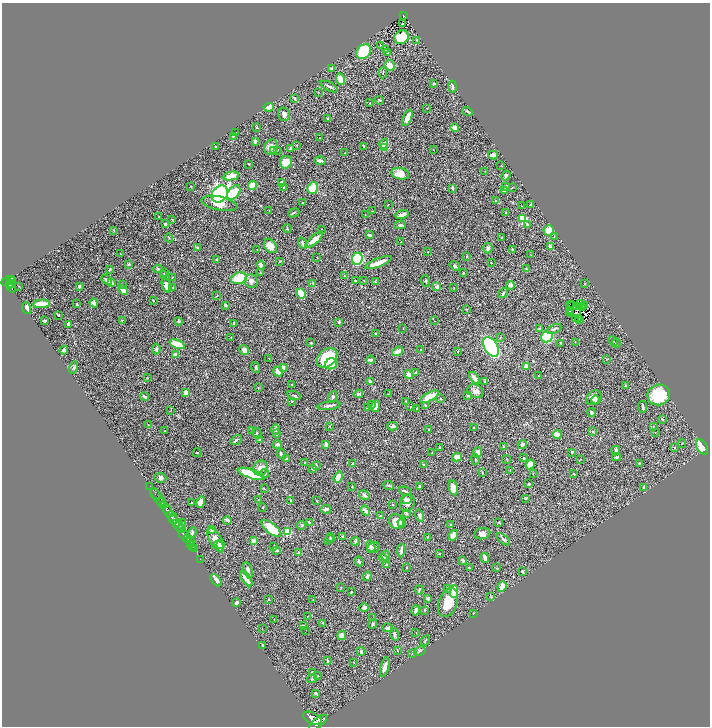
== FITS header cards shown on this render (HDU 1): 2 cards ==
NAXIS1  =                 1416
NAXIS2  =                 1448

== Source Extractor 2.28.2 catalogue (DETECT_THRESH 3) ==
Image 1416 x 1448 px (HDU 1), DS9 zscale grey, zoomed out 1/2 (1 PNG px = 2 x 2 image px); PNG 712 x 728 px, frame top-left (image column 1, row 1447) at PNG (2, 3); each listed source drawn as its Kron ellipse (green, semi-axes under 4 px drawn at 4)
Background 0.713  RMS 0.028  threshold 0.0842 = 3 sigma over >= 5 px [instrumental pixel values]
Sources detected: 464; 39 cannot appear on this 1/2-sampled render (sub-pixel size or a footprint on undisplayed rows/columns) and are neither listed nor drawn; the other 425 listed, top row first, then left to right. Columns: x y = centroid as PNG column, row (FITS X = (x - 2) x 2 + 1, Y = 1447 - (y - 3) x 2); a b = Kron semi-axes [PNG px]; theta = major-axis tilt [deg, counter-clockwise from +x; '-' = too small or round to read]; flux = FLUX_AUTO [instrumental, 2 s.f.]
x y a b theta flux
404 16 4 2 - 170
402 23 2 1 - 1.7
401 37 7 6 - 140
417 40 2 2 - 8.3
380 45 2 2 - 5
385 49 3 2 - 3
364 52 8 6 49 220
387 52 3 2 - 3.8
390 65 6 5 - 49
331 68 3 3 - 7.1
383 73 5 2 - 3.8
340 79 6 3 -70 58
434 84 3 2 - 5.6
329 86 9 2 -28 13
452 86 6 4 -82 8.5
318 92 2 2 - 1.7
295 98 3 3 - 9.7
379 100 5 3 - 5
370 103 2 2 - 4.7
269 107 5 3 - 89
427 108 2 1 - 1.5
467 112 5 2 - 6.3
284 114 7 6 - 20
328 118 4 3 - 4.6
407 118 9 3 68 53
257 127 3 2 - 4.5
455 128 4 4 - 21
236 133 2 2 - 3.4
233 136 3 3 - 4.8
320 138 2 2 - 1.7
255 141 3 2 - 20
384 144 5 3 - 11
297 145 2 2 - 4
364 146 3 2 - 10
216 147 2 2 - 10
271 147 8 6 63 42
290 148 4 2 - 7.8
384 148 3 3 - 75
278 150 2 2 - 2.7
433 150 2 1 - 1.9
274 151 4 2 - 4
345 153 3 2 - 3.4
493 155 5 4 - 40
320 161 5 2 - 21
286 162 6 5 - 61
249 164 3 2 - 2.8
501 166 2 2 - 2.2
485 171 2 1 - 1.7
400 174 9 5 -10 51
231 176 7 4 13 73
506 176 5 3 - 13
281 182 3 2 - 9
191 186 3 2 - 2.7
252 186 5 3 - 120
284 187 3 2 - 7.1
505 187 3 3 - 13
512 187 2 1 - 1.3
313 188 6 5 - 140
453 188 3 2 - 8.9
504 191 4 3 - 8.7
234 193 8 5 52 190
220 194 9 7 46 650
495 201 3 2 - 3
302 202 2 2 - 2.7
219 203 18 7 -11 60
388 204 2 1 - 1.3
530 205 4 2 - 6.1
521 206 2 2 - 1.8
269 210 3 1 - 1.5
372 211 3 2 - 2.2
294 213 6 2 23 7.6
506 213 2 2 - 2.9
365 214 2 1 - 1.2
402 215 6 2 14 19
159 216 2 2 - 1.7
523 218 3 3 - 230
172 219 3 2 - 2.3
165 224 2 2 - 5.9
400 225 6 3 0 11
527 225 4 3 - 8.5
287 228 4 2 - 4
322 229 2 1 - 2.8
114 230 3 2 - 2.7
549 230 5 5 - 70
369 235 4 3 - 7.2
502 237 3 2 - 3
554 237 2 1 - 6.5
169 238 4 2 - 3.7
314 240 11 4 42 34
401 242 2 2 - 1.8
302 243 5 2 - 11
270 246 8 5 -53 52
550 247 3 2 - 13
198 248 4 3 - 7
488 248 5 4 - 12
257 249 2 2 - 1.9
512 250 3 2 - 8
427 252 3 2 - 1.7
120 253 2 1 - 1.3
531 255 3 2 - 3.1
467 256 3 2 - 4
317 257 2 1 - 2.3
217 259 4 3 - 9.2
357 259 6 5 - 510
280 261 4 2 - 6.2
378 263 14 3 22 65
491 263 2 2 - 3.5
129 264 4 3 - 5
261 265 4 4 - 17
455 266 5 4 - 9.6
158 269 4 4 - 6.8
526 269 3 2 - 4.3
110 270 3 3 - 5.1
165 273 3 2 - 3.1
260 273 3 2 - 3.8
463 273 3 2 - 4
163 275 2 2 - 5.7
345 276 2 2 - 3.5
173 277 3 2 - 2.8
239 278 8 5 14 120
11 279 3 2 - 340
107 280 6 3 -41 17
364 280 3 2 - 1.6
8 281 7 4 26 790
12 281 2 1 - 140
251 281 6 6 - 22
355 281 3 2 - 3.8
426 281 6 3 -70 5
375 282 4 2 - 3.4
11 283 2 1 - 110
112 283 4 3 - 17
313 283 3 2 - 3.3
122 284 3 2 - 4
585 284 3 2 - 3.5
9 285 2 1 - 140
510 285 4 3 - 30
19 286 3 1 - 1.7
79 286 3 3 - 12
167 286 7 4 -69 35
11 287 5 2 - 210
173 287 3 3 - 2.9
437 287 3 3 - 24
454 288 3 2 - 2.3
123 290 5 3 - 33
301 293 5 4 - 130
503 293 6 3 50 9.5
217 296 3 2 - 2.6
153 301 2 2 - 3.3
94 303 5 3 - 21
41 304 8 3 3 140
77 304 3 2 - 2.9
572 304 2 1 - 1.8
580 304 2 1 - 0.046
226 305 3 2 - 6.3
569 305 3 1 - 0.69
585 306 2 1 - 1.2
580 307 2 1 - 3.3
582 307 3 1 - 1.2
27 308 6 3 -72 30
466 309 3 2 - 2.8
571 310 2 1 - 2.3
570 312 2 1 - 1.9
570 313 2 1 - 1.7
577 313 2 1 - 0.17
59 315 3 2 - 3.6
575 318 2 1 - 1.4
579 318 2 1 - 3.2
122 320 4 2 - 2.4
580 320 2 1 - 0.32
45 321 2 2 - 15
179 321 4 3 - 4.5
434 321 2 2 - 1.5
339 322 2 2 - 8.1
234 323 4 3 - 5.9
69 324 4 3 - 15
403 328 3 2 - 2
540 328 2 2 - 2.3
554 329 8 3 22 10
376 334 3 2 - 11
500 337 3 2 - 3.2
547 337 6 5 - 290
231 338 2 1 - 2.1
613 341 5 3 - 6.3
575 342 2 2 - 2
311 343 2 2 - 5.7
561 343 3 2 - 5.5
616 343 4 3 - 4.6
177 344 8 3 -22 130
491 347 11 6 -59 1100
156 349 5 3 - 7.5
64 350 4 3 - 18
244 350 5 4 - 19
421 350 2 2 - 4.4
398 351 6 3 34 57
458 351 2 2 - 2
175 355 4 3 - 37
269 358 2 2 - 1.7
327 358 11 8 40 270
606 359 3 2 - 3
371 360 4 2 - 14
331 364 6 5 - 120
526 366 4 3 - 45
256 367 5 3 - 8.6
283 367 3 2 - 26
74 368 6 4 73 10
278 372 5 4 - 32
415 373 4 2 - 3.9
408 374 5 3 - 18
538 376 3 2 - 2.2
147 378 3 2 - 2.4
474 378 7 3 -54 28
370 381 3 2 - 16
485 382 3 2 - 4.3
292 384 2 2 - 2.1
626 385 3 2 - 3.2
258 387 3 2 - 1.8
475 391 8 6 -28 24
186 392 4 3 - 24
358 394 4 3 - 12
388 394 2 2 - 2.5
294 395 7 2 -17 7.3
468 395 3 2 - 9.1
659 395 11 10 - 210
145 397 4 2 - 12
333 397 6 4 63 10
430 397 10 4 29 92
594 398 8 6 35 29
441 399 2 2 - 3.7
596 400 4 3 - 7.1
292 401 2 2 - 3.4
406 401 3 2 - 3.7
372 405 3 3 - 5.2
426 405 4 3 - 8
329 406 11 3 10 17
376 406 6 4 80 25
411 407 3 2 - 3.4
643 407 6 2 -84 16
367 408 2 2 - 5.2
417 409 3 2 - 2.4
171 410 3 1 - 1.8
591 412 4 3 - 10
662 419 4 3 - 5.8
148 425 2 2 - 2.9
330 426 3 3 - 3.4
393 426 5 4 - 12
653 426 2 1 - 1.9
473 428 2 2 - 5.4
275 429 5 3 - 8.6
429 430 3 2 - 3.8
165 431 2 1 - 1.9
252 431 3 2 - 4.1
592 432 2 2 - 9.3
257 433 5 3 - 5.1
655 433 2 2 - 1.9
276 434 3 2 - 2.6
557 435 4 3 - 56
259 439 2 2 - 2
236 440 6 2 35 9.3
682 443 4 1 - 2.4
277 444 5 3 - 10
326 444 3 2 - 16
522 444 5 3 - 14
503 446 2 1 - 3.4
440 447 3 2 - 2.1
702 447 8 5 -59 120
674 448 3 2 - 2.6
616 450 5 3 - 18
478 452 5 4 - 26
572 452 2 2 - 6.6
197 453 5 2 - 3.7
432 453 3 2 - 2.1
281 454 5 2 - 19
457 457 5 4 - 44
616 457 4 3 - 8.6
287 458 2 2 - 7.8
523 458 3 2 - 4.4
475 459 5 2 - 4.2
507 460 4 2 - 2.8
580 460 2 2 - 1.8
305 463 2 2 - 2.3
353 463 4 3 - 5.2
530 464 5 4 - 39
640 464 3 2 - 8
316 465 3 2 - 5.6
424 465 3 2 - 7.4
260 468 8 7 - 28
313 468 3 2 - 7.7
510 470 3 2 - 1.7
482 472 3 2 - 2.4
264 473 4 4 - 8
533 473 2 2 - 2
251 474 14 4 -19 320
573 474 3 2 - 2.2
338 477 6 4 69 68
160 478 6 4 -5 12
529 484 3 2 - 4.3
389 485 5 3 - 5.7
150 486 2 1 - 22
420 486 3 2 - 7.4
352 487 2 2 - 3.2
644 487 3 3 - 5.3
453 488 7 4 -77 61
264 489 4 2 - 3.3
405 491 6 2 -18 8.9
155 494 7 2 -56 230
364 495 6 3 -29 14
158 497 10 2 -56 380
525 498 3 2 - 7.4
406 499 6 4 23 14
258 500 2 1 - 1.4
291 500 2 2 - 6.4
317 501 2 2 - 3.6
161 502 5 2 - 1300
201 502 6 4 79 30
192 503 3 3 - 3.8
407 503 9 7 61 25
392 504 3 2 - 3.6
164 506 2 2 - 590
263 507 2 2 - 3.1
326 509 5 3 - 12
168 511 6 3 -62 3300
365 511 5 3 - 21
406 514 4 3 - 4.1
172 516 6 3 -30 1400
380 516 3 2 - 3.1
419 516 6 3 -75 15
173 520 4 2 - 490
227 520 4 3 - 16
182 522 3 2 - 5.6
396 522 8 7 - 83
499 522 3 2 - 2.9
310 523 4 2 - 13
402 523 4 4 - 31
177 524 3 2 - 730
302 525 4 4 - 5.9
450 525 3 3 - 5.5
179 526 5 4 - 830
182 529 2 1 - 300
211 529 3 3 - 24
271 529 12 5 -39 140
288 532 3 3 - 200
192 533 6 3 71 9.6
482 533 8 5 10 22
183 534 6 2 -53 1800
453 535 6 4 60 24
342 536 3 3 - 3.9
330 537 4 3 - 4.5
427 537 2 1 - 2.6
187 539 4 2 - 1900
503 539 8 3 -40 12
215 540 13 6 -62 61
329 540 5 3 - 6.9
191 541 2 1 - 21
254 541 2 2 - 73
355 541 4 3 - 7.6
190 544 3 1 - 44
221 545 3 3 - 8.6
219 546 6 3 -56 16
274 546 2 2 - 4.7
371 546 5 4 - 18
193 547 2 1 - 29
374 548 6 5 - 13
194 549 3 1 - 39
277 550 4 3 - 4.5
401 550 7 2 83 17
298 553 3 3 - 6.2
440 553 2 2 - 2
386 556 5 3 - 17
383 558 5 3 - 8.6
485 558 5 3 - 17
200 559 2 1 - 25
463 561 4 3 - 8.4
359 562 5 2 - 11
386 565 4 2 - 8.1
407 568 2 2 - 2.7
469 568 3 2 - 3.7
496 568 2 2 - 1.8
248 570 8 3 -73 22
522 571 3 2 - 8.2
367 576 5 3 - 11
246 578 9 3 -55 57
216 580 7 4 -50 20
502 587 5 4 - 55
341 588 3 2 - 2.1
448 589 4 3 - 4.3
419 590 4 2 - 6.8
454 591 6 3 -90 100
351 592 3 2 - 4.4
491 596 3 2 - 3.4
428 598 3 2 - 12
269 599 2 2 - 4.3
313 600 2 2 - 2.1
236 603 3 2 - 14
448 603 15 9 70 120
364 608 5 4 - 12
416 610 5 3 - 23
424 610 3 2 - 2.2
474 613 2 2 - 2.9
308 616 2 1 - 1.7
373 618 3 2 - 2.5
274 619 2 1 - 1.8
323 623 3 2 - 4.4
373 624 5 3 - 4.7
304 625 4 2 - 4.9
388 628 5 4 - 15
262 629 2 1 - 1.3
306 630 2 1 - 4.4
416 633 2 1 - 1.6
395 634 6 4 -75 10
342 635 5 3 - 22
425 641 5 2 - 4.5
263 645 3 2 - 5.8
361 651 4 3 - 14
397 651 3 2 - 2.9
420 651 6 3 28 7.6
412 653 4 2 - 4.1
327 661 3 2 - 6
354 662 2 2 - 2.2
385 667 10 3 75 30
312 673 3 2 - 7.5
318 676 2 2 - 1.8
312 679 5 3 - 8.1
316 693 4 2 - 9.1
312 718 10 5 -26 7000
318 723 11 4 40 6100
At the frame edge (FLAGS 8, measured only in part): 1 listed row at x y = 318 723
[39 sub-pixel or undisplayed-footprint detections neither listed nor drawn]